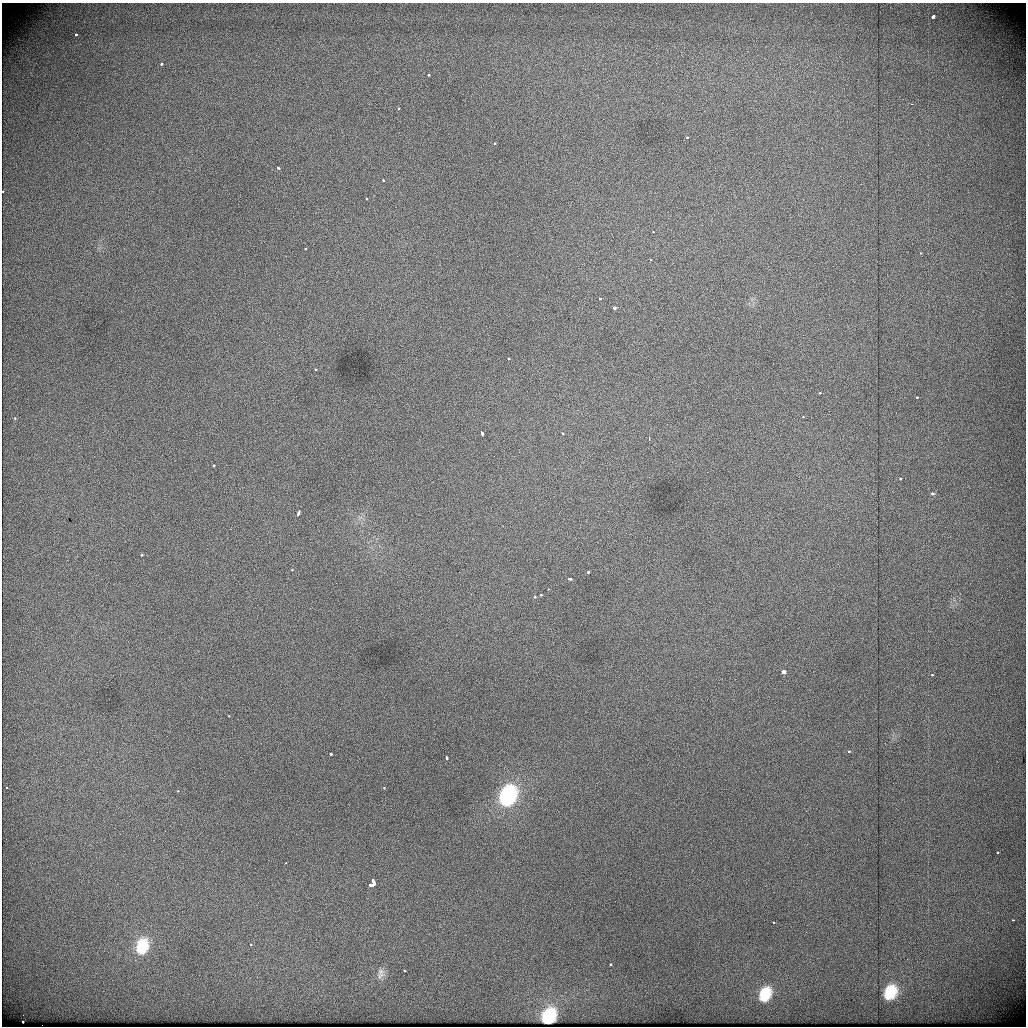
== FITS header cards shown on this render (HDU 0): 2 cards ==
NAXIS1  =                 1024          /
NAXIS2  =                 1024          /

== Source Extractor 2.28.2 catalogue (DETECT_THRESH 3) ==
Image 1024 x 1024 px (HDU 0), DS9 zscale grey, 1 PNG px = 1 image px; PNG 1028 x 1028 px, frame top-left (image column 1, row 1024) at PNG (2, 3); no overlay
Background 455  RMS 2.1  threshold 6.4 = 3 sigma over >= 5 px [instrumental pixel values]
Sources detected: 63; all 63 listed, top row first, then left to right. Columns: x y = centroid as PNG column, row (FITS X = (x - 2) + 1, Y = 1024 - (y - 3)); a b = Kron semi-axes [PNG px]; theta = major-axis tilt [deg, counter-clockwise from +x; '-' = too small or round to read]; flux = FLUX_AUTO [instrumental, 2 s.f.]
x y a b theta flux
933 16 4 3 - 1100
76 35 3 3 - 440
162 64 3 3 - 500
429 75 3 3 - 340
911 104 2 2 - 390
398 108 3 2 - 250
687 137 3 3 - 340
494 143 3 2 - 240
278 168 4 3 - 1000
383 180 3 3 - 360
3 192 3 2 - 180
366 198 3 3 - 230
653 232 3 2 - 160
305 249 3 2 - 410
920 253 3 2 - 150
650 259 3 2 - 160
600 298 3 3 - 450
614 308 3 3 - 1500
508 358 3 3 - 360
315 369 3 2 - 320
820 393 3 2 - 260
917 397 3 2 - 320
803 417 3 3 - 160
15 418 3 3 - 230
482 433 5 3 - 880
563 434 3 3 - 260
649 439 4 3 - 160
214 465 3 3 - 380
900 478 3 3 - 590
932 494 4 3 - 680
299 512 6 3 74 870
141 555 3 3 - 720
292 570 3 3 - 230
588 572 3 3 - 720
569 579 4 3 - 720
548 589 3 3 - 180
541 595 3 3 - 380
534 597 3 3 - 460
783 672 4 3 - 4600
932 675 3 3 - 240
229 716 3 3 - 170
849 751 4 4 - 270
331 754 3 3 - 950
446 758 4 3 - 570
6 787 3 2 - 160
384 788 3 2 - 210
178 791 3 3 - 230
508 795 19 14 66 15000
997 852 3 3 - 320
286 863 3 2 - 200
373 883 7 5 73 3500
1012 920 3 2 - 650
773 922 3 2 - 160
251 945 4 3 - 290
142 946 22 16 74 5300
610 964 3 3 - 430
404 970 3 3 - 460
381 973 15 8 82 870
890 992 17 13 61 4400
765 994 23 17 65 5100
23 1015 2 2 - 190
549 1016 14 11 57 5800
23 1021 3 3 - 670
At the frame edge (FLAGS 8, measured only in part): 1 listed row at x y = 3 192